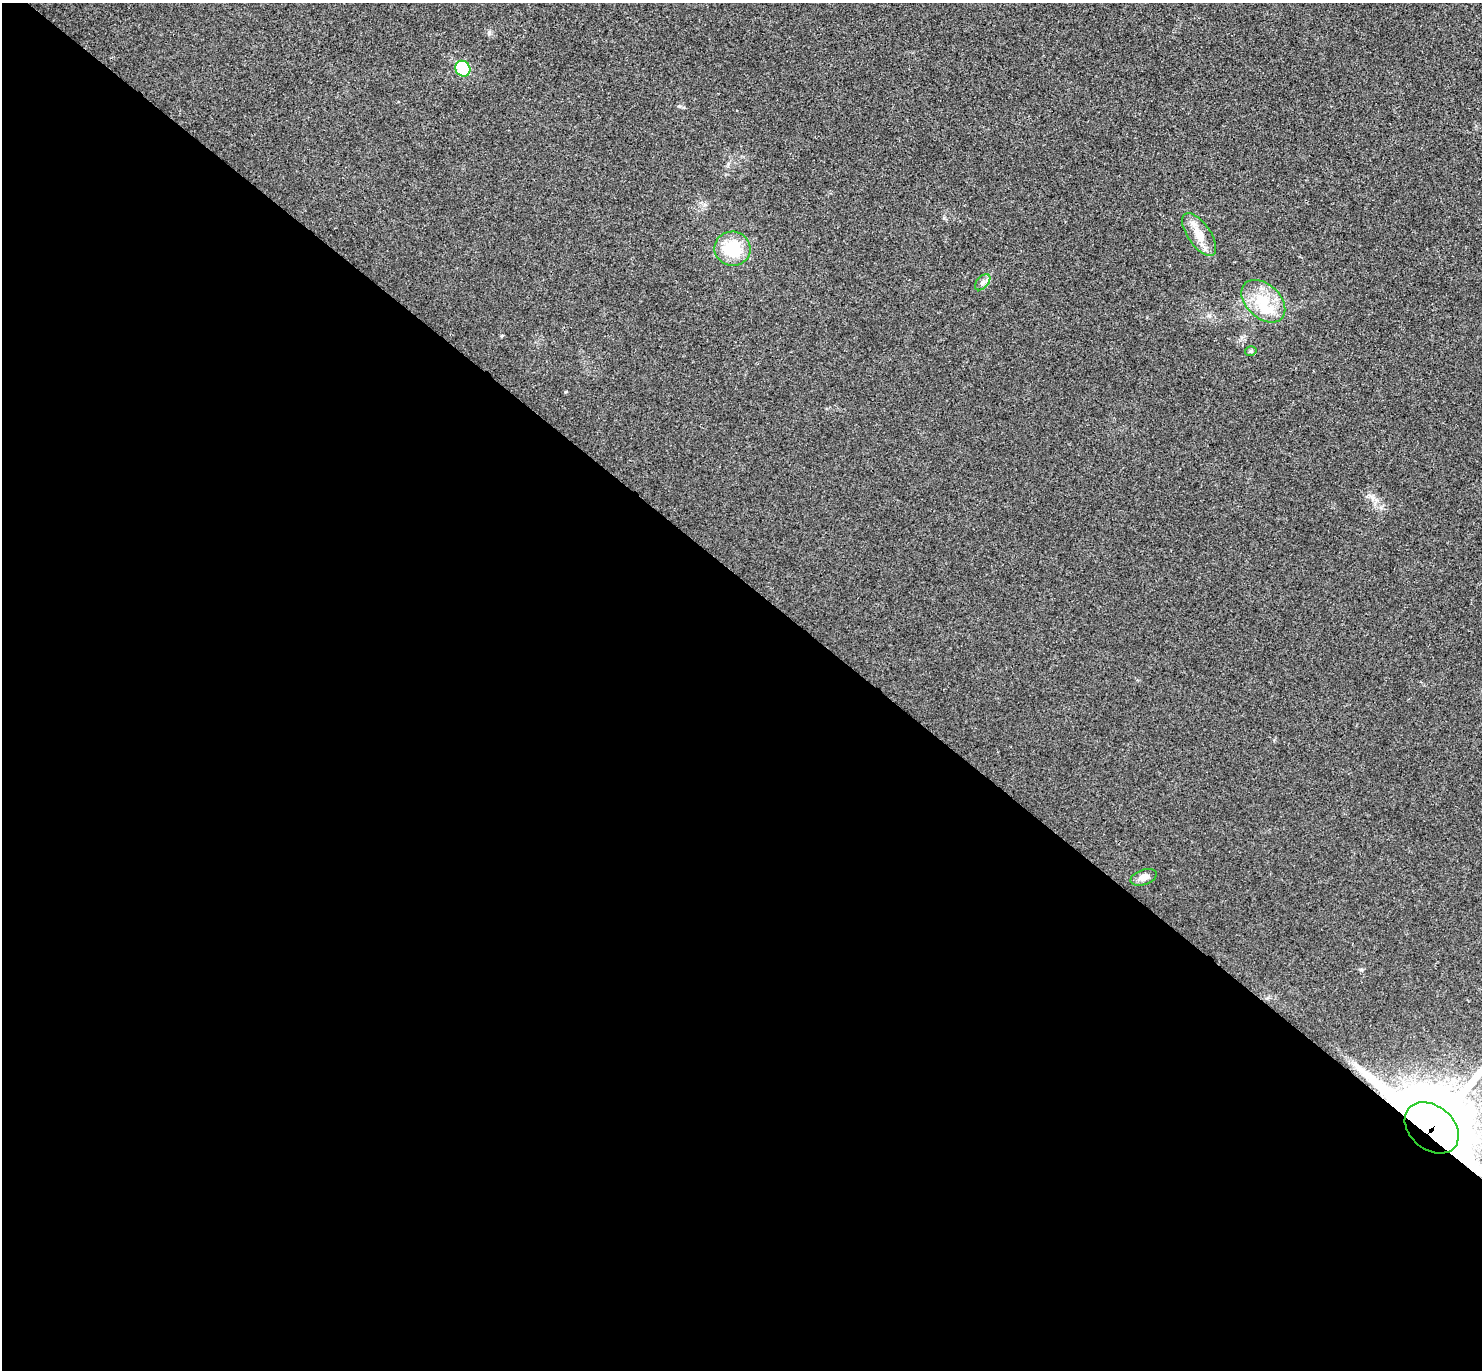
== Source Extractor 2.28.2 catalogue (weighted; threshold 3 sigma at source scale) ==
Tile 14 of 4 x 4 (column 2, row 4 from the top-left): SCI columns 1520-2999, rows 201-1568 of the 6002 x 6011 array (HDU 1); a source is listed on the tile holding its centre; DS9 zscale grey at full resolution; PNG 1484 x 1372 px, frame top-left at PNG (2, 3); each listed source drawn as its Kron ellipse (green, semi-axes under 4 px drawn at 4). Shown black and unused: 58% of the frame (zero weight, under 3 of 4 exposures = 6% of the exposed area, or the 3 px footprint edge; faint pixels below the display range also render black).
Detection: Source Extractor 2.28.2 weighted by HDU 2 'WHT'; one run over the whole footprint, this tile lists its part. Background 0.0203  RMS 0.0058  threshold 0.026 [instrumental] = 3 sigma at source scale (4.5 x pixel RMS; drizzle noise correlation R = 1.50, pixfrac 1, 0.05/0.05 arcsec/px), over >= 5 px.
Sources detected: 9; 1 inside a brighter listed object's ellipse — not listed separately; the other 8 listed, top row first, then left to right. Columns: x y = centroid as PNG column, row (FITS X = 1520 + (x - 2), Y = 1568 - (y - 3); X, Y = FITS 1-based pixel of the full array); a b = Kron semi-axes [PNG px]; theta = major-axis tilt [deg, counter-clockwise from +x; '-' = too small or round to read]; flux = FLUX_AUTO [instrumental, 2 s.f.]
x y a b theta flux
463 69 8 7 - 27
1199 235 25 11 -56 9.2
732 249 18 17 - 23
983 282 9 5 48 2
1263 301 25 17 -42 17
1251 351 6 4 17 1.1
1143 877 13 7 18 3.6
1432 1128 30 22 -40 5300
Overlapping masked pixels (flux is a lower limit): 1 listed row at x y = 1432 1128
Isophote crosses this tile's border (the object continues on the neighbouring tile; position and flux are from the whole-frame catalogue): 1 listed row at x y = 1432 1128